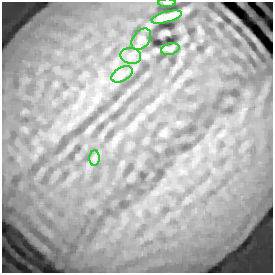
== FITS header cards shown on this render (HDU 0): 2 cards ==
NAXIS1  =                  271 / length of data axis 1
NAXIS2  =                  271 / length of data axis 2

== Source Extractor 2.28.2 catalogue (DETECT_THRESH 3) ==
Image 271 x 271 px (HDU 0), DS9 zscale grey, 1 PNG px = 1 image px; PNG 275 x 275 px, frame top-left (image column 1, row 271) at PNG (2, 2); each listed source drawn as its Kron ellipse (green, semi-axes under 4 px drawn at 4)
Background 0.51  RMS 0.098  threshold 0.294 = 3 sigma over >= 5 px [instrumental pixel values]
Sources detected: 7; all 7 listed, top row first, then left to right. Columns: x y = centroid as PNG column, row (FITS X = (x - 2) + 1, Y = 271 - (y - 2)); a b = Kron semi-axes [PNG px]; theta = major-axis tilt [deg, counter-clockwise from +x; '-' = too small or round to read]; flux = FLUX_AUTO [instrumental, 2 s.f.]
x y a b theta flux
167 3 9 3 2 11
167 17 16 5 15 62
141 39 12 8 51 32
170 49 9 5 15 13
131 56 10 8 -11 36
122 74 11 6 31 39
95 158 8 5 90 20
At the frame edge (FLAGS 8, measured only in part): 1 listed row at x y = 167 3